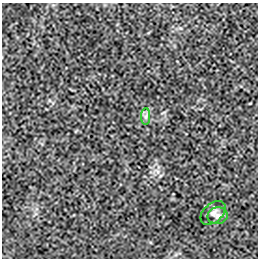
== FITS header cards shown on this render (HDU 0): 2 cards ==
NAXIS1  =                  256 / length of data axis 1
NAXIS2  =                  256 / length of data axis 2

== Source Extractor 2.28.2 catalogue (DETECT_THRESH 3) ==
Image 256 x 256 px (HDU 0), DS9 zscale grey, 1 PNG px = 1 image px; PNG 260 x 260 px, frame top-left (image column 1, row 256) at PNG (2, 3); each listed source drawn as its Kron ellipse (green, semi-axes under 4 px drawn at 4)
Background -2.56e-05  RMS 0.0021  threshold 0.00616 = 3 sigma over >= 5 px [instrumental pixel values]
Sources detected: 3; all 3 listed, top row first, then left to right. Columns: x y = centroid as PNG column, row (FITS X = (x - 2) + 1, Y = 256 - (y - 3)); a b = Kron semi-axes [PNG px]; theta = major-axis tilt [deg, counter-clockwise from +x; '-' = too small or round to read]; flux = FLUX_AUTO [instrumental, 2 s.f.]
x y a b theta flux
146 116 8 4 90 0.37
213 213 14 9 42 0.81
218 216 10 8 12 0.67